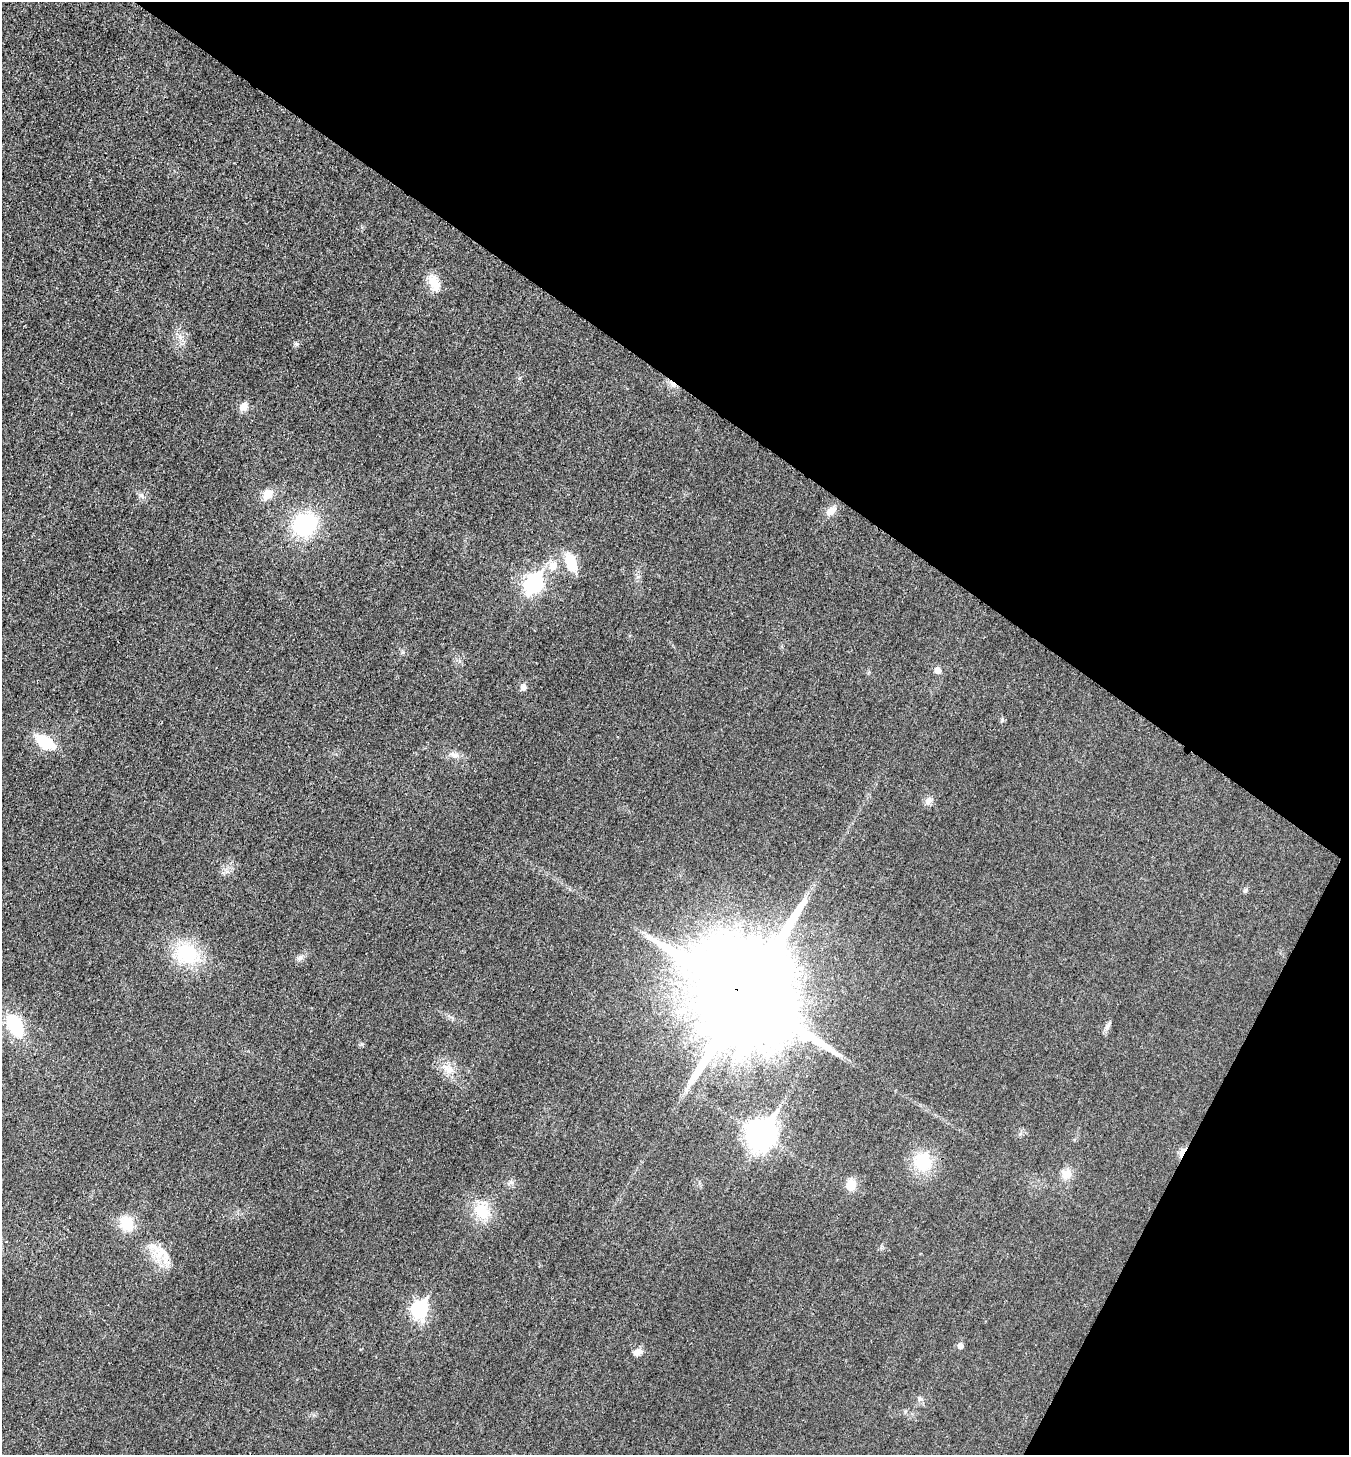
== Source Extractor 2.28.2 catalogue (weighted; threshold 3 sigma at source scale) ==
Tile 8 of 4 x 4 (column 4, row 2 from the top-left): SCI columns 4195-5541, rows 2920-4372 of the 5843 x 5836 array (HDU 1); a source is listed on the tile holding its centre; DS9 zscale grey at full resolution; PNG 1351 x 1457 px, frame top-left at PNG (2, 2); no overlay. Shown black and unused: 32% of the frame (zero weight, under 3 of 4 exposures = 1% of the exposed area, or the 3 px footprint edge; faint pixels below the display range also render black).
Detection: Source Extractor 2.28.2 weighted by HDU 2 'WHT'; one run over the whole footprint, this tile lists its part. Background 0.018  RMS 0.0053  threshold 0.0239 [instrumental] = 3 sigma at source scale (4.5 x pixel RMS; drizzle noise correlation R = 1.50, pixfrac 1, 0.05/0.05 arcsec/px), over >= 5 px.
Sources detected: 37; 1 cosmic-ray / hot-pixel residue — not listed; the other 36 listed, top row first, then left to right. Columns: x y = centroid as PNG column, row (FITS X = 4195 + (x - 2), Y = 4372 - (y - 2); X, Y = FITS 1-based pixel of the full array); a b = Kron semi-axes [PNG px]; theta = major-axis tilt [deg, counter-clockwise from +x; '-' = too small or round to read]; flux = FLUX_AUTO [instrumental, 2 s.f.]
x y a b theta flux
434 283 22 12 -66 8.5
180 336 9 6 -71 2.6
296 344 7 5 -20 1.1
243 407 11 9 48 4.2
268 494 15 12 47 6.6
141 495 9 7 -56 1.9
831 511 15 9 44 4.8
305 525 24 21 43 48
571 562 17 9 -68 17
553 565 13 11 73 6.6
534 583 10 7 58 170
938 670 6 6 - 4.6
523 687 8 7 - 2.2
1002 719 7 4 -80 0.94
45 742 21 11 -33 20
454 755 14 7 -24 3.3
928 801 13 8 55 3.1
1246 890 7 6 - 1.1
187 954 29 23 -22 33
300 957 9 6 63 1.8
745 996 29 27 -52 20000
15 1026 24 15 -62 29
1108 1026 15 5 61 2
448 1069 21 11 -32 7.6
761 1134 12 9 60 650
1182 1152 10 4 63 12
922 1162 18 17 - 26
1066 1174 15 14 - 6.4
851 1185 12 9 83 8.2
482 1211 22 18 -63 17
127 1223 15 13 -55 14
160 1252 43 15 -42 14
420 1309 9 7 65 110
960 1346 6 5 - 3.5
637 1352 12 8 14 3.1
920 1399 8 6 -61 1.6
Overlapping masked pixels (flux is a lower limit): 2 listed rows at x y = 745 996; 1182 1152
Unlisted compact peaks at least as high as the median listed source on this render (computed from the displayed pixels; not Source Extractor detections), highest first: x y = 362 1044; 403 652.